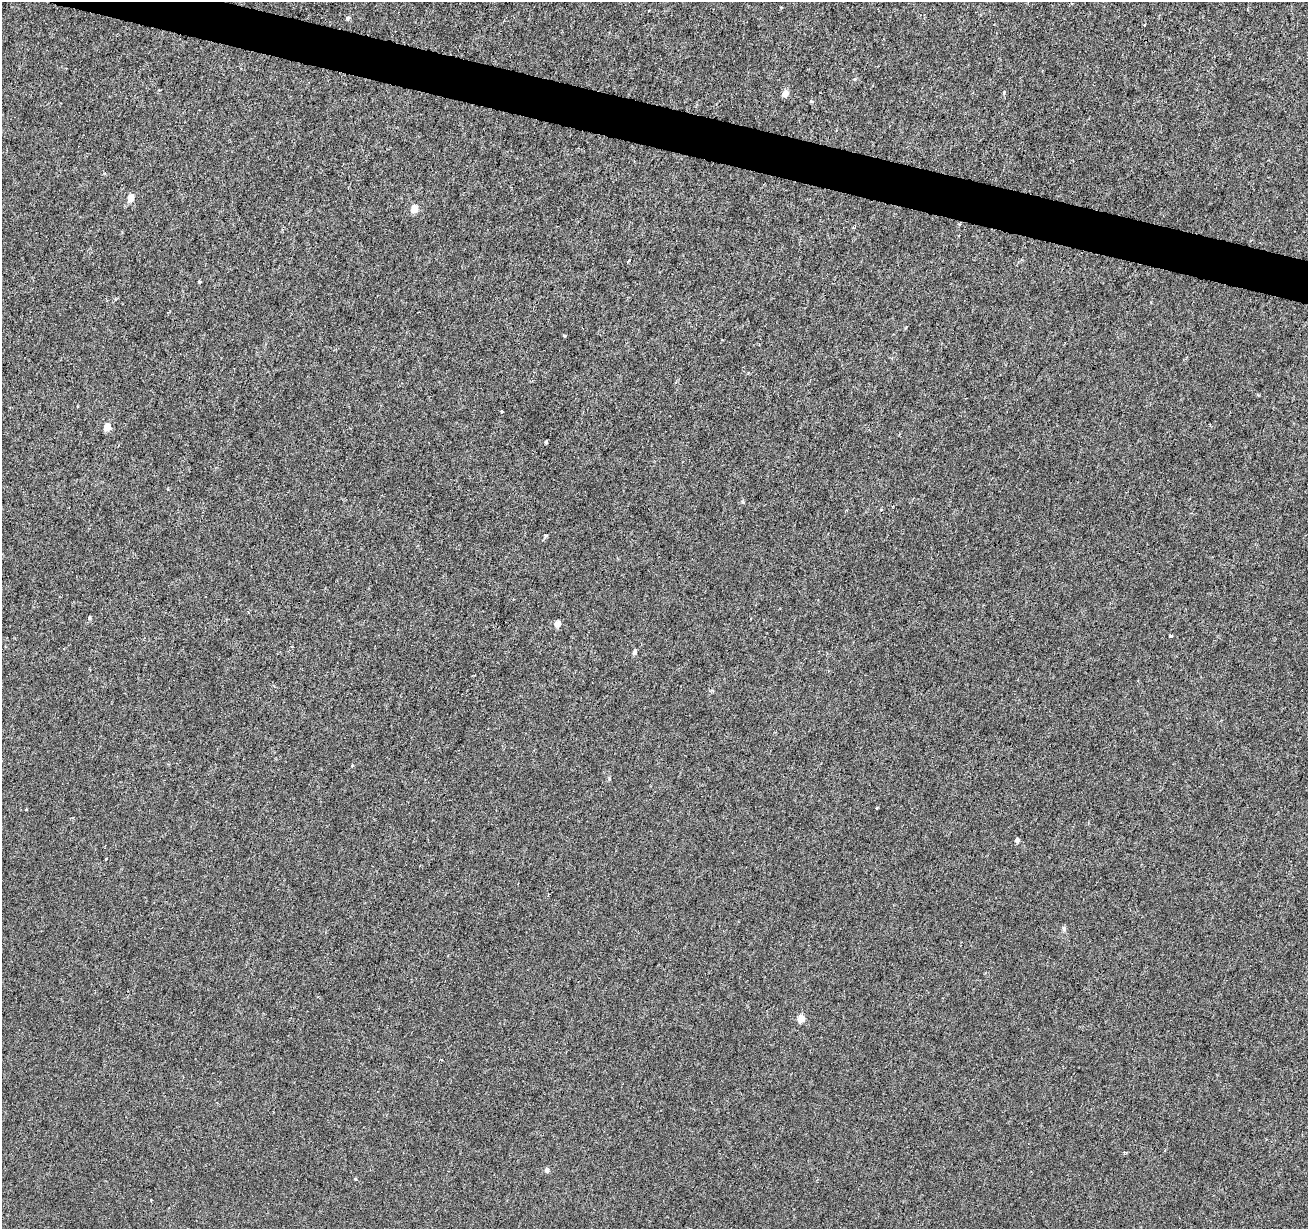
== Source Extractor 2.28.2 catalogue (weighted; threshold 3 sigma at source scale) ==
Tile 11 of 4 x 4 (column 3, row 3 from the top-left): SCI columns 2615-3920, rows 1447-2673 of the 5238 x 5411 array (HDU 1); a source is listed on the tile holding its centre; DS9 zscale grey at full resolution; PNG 1310 x 1231 px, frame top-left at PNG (2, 2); no overlay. Shown black and unused: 3% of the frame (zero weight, under 3 of 6 exposures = <1% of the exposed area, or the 3 px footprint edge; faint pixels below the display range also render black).
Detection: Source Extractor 2.28.2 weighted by HDU 2 'WHT'; one run over the whole footprint, this tile lists its part. Background -2.38e-04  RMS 0.0015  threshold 0.00616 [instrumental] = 3 sigma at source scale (4.09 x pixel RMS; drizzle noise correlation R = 1.36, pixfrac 0.8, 0.0396/0.0396 arcsec/px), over >= 5 px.
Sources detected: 28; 1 cosmic-ray / hot-pixel residue — not listed; the other 27 listed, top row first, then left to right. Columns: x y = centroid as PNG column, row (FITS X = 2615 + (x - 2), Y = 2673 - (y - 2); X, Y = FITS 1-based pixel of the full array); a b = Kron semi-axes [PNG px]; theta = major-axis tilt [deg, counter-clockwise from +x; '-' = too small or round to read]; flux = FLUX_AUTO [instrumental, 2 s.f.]
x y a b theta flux
348 18 6 4 67 0.22
1004 92 5 3 - 0.14
785 93 5 5 - 1.6
811 101 5 3 - 0.18
130 198 5 5 - 2.2
414 209 5 4 - 2.6
853 228 4 3 - 0.15
629 261 4 3 - 0.34
565 336 3 3 - 0.21
747 374 4 3 - 0.15
502 411 3 3 - 0.39
1210 425 4 3 - 0.11
107 427 5 5 - 2.2
546 442 3 3 - 0.57
881 510 3 3 - 0.24
546 535 3 3 - 0.56
89 618 5 4 - 0.22
557 624 5 4 - 1.5
1170 636 3 3 - 0.28
634 652 6 5 - 0.42
609 779 5 3 - 0.15
1017 840 5 4 - 0.47
106 859 3 2 - 0.2
1064 929 7 5 -76 0.31
801 1019 5 5 - 2.6
1125 1153 4 3 - 0.21
547 1170 6 5 - 0.47
Unlisted compact peaks at least as high as the median listed source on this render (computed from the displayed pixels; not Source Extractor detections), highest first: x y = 355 1179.